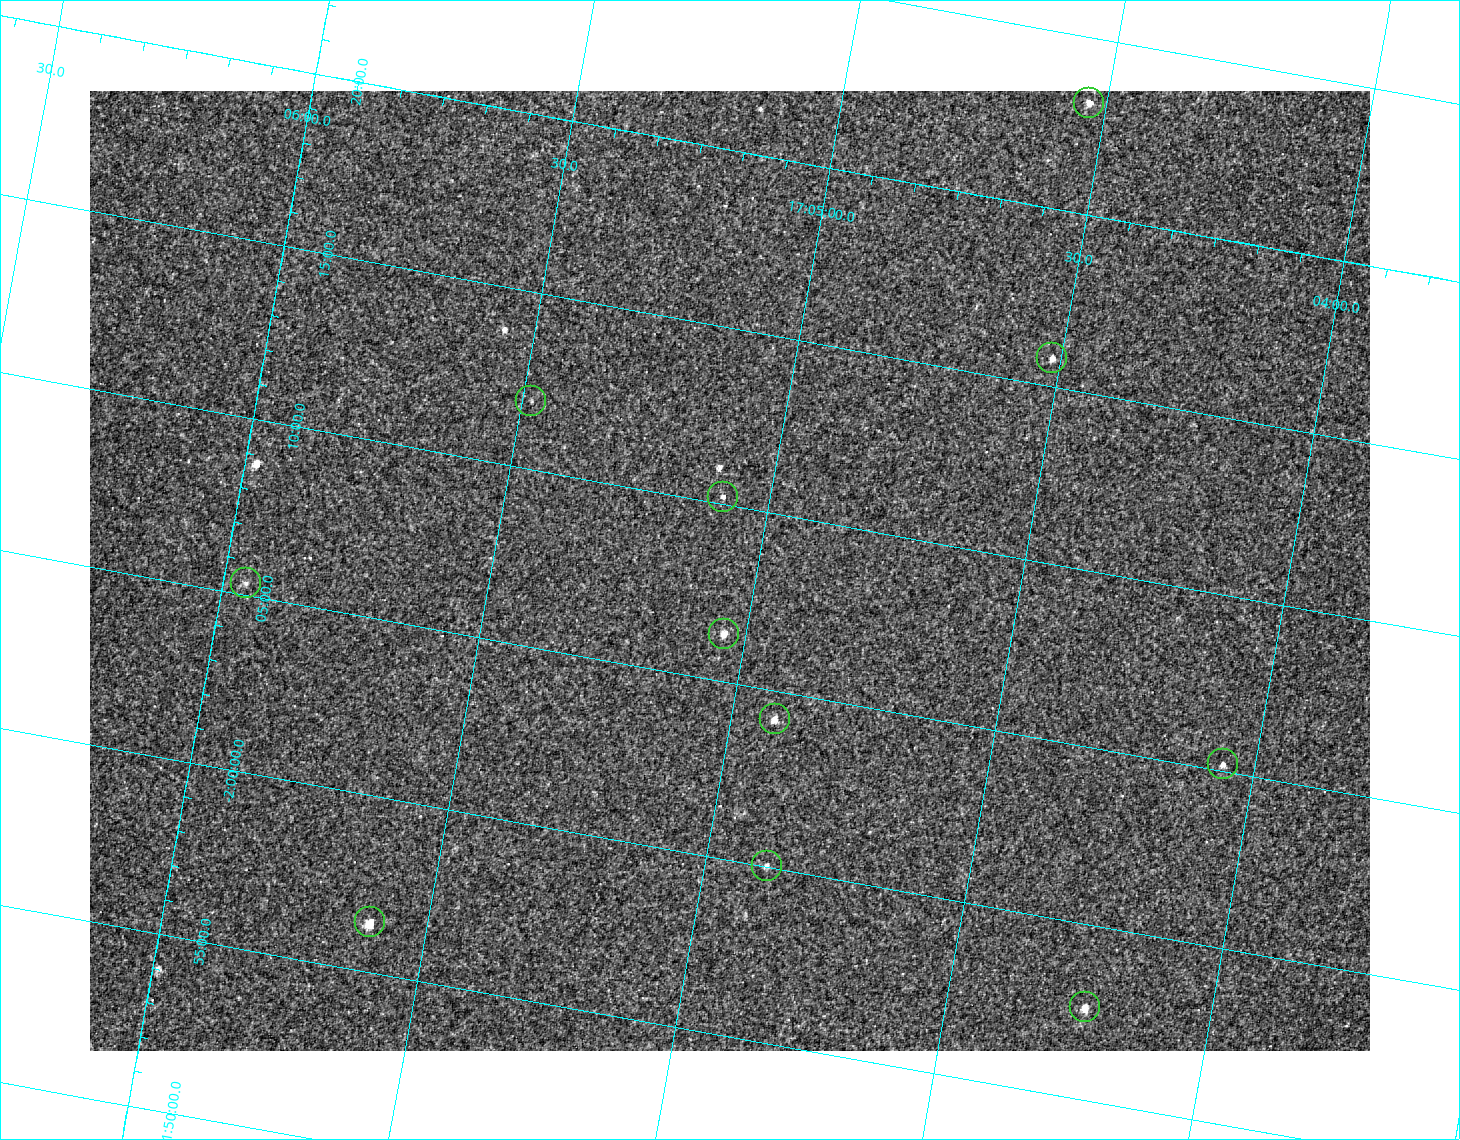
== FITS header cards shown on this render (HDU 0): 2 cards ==
NAXIS1  =                 1280 / image width
NAXIS2  =                  960 / image height

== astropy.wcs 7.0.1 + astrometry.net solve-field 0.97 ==
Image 1280 x 960 px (HDU 0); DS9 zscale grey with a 90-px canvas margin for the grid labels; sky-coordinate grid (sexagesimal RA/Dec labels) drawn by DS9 from the SOLVED WCS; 11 Tycho-2 reference stars matched to detected sources circled (green)
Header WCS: RA---TAN-SIP/DEC--TAN-SIP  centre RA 17:05:03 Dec -02:08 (256.26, -2.14 deg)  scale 1.72 arcsec/px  FOV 36.6' x 27.4'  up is +170 deg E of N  parity flipped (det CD > 0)
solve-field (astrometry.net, Tycho-2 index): VERIFIED the header's WCS against the Tycho-2 star catalogue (verified at 2 index scales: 10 matches each, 0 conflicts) and refined it, rather than solving blind
Solved WCS: RA---TAN-SIP/DEC--TAN-SIP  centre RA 17:05:03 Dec -02:08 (256.26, -2.14 deg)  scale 1.72 arcsec/px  FOV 36.6' x 27.5'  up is +170 deg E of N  parity flipped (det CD > 0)
The solver's refit moves the header's centre by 0.88 arcsec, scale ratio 1.001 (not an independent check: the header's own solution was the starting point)
Tycho-2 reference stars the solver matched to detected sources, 11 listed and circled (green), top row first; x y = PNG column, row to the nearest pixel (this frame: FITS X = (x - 90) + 1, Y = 960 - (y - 91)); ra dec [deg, ICRS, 3 dp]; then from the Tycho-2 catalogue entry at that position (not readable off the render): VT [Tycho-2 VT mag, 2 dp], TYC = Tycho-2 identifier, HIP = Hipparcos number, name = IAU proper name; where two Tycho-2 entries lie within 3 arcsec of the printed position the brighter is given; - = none
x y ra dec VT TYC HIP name
1089 103 256.133 -2.386 10.60 5068-1510-1 - -
1052 358 256.129 -2.263 11.48 5068-1435-1 - -
531 401 256.370 -2.199 12.34 5068-1559-1 - -
723 497 256.272 -2.170 11.68 5068-1350-1 - -
246 583 256.489 -2.089 11.24 5068-1351-1 - -
724 634 256.260 -2.106 10.73 5068-1636-1 - -
775 719 256.229 -2.070 10.02 5068-1254-1 - -
1223 764 256.015 -2.087 11.42 5068-1450-1 - -
767 866 256.221 -2.001 11.48 5068-1290-1 - -
370 922 256.402 -1.940 11.23 5068-1490-1 - -
1085 1007 256.059 -1.961 10.62 5068-1857-1 - -